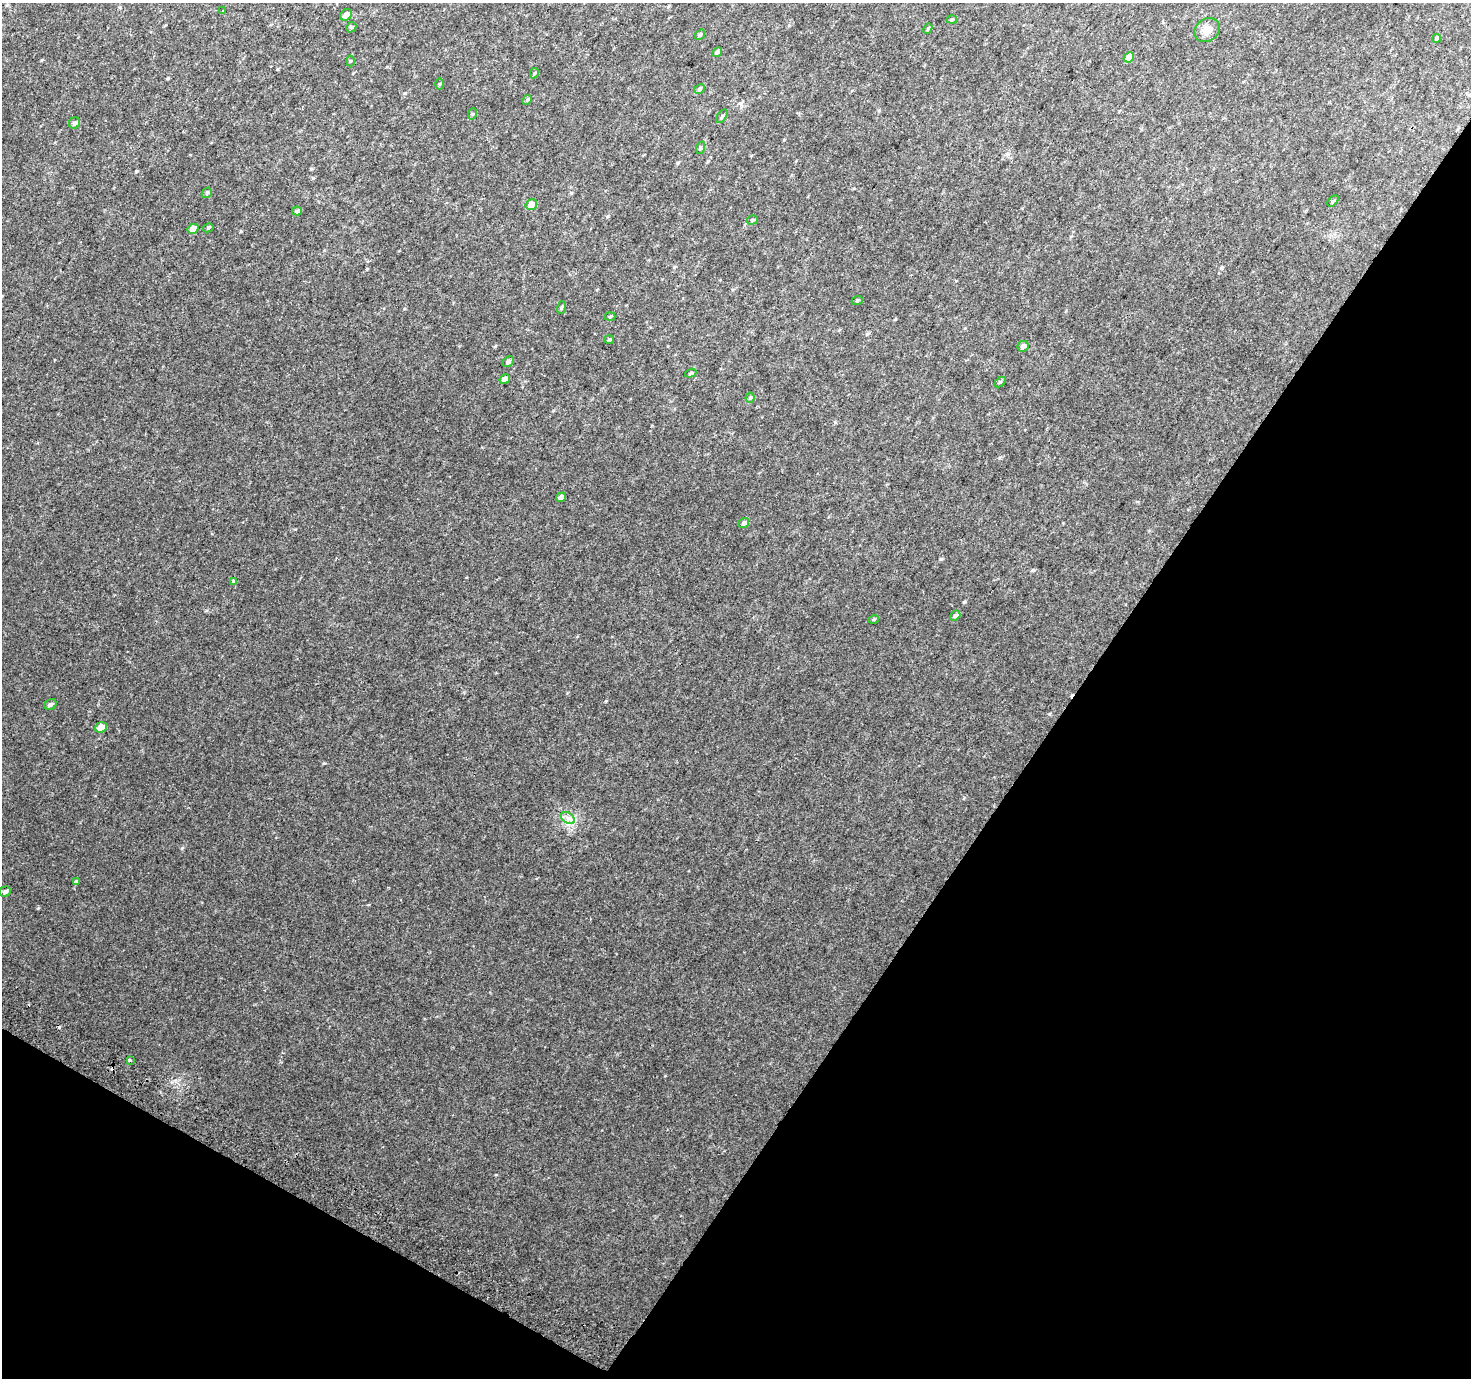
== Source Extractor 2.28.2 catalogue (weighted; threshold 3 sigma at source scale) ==
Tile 15 of 4 x 4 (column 3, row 4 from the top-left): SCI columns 2967-4435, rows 294-1669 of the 5928 x 6022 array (HDU 1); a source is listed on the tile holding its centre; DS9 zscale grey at full resolution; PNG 1473 x 1380 px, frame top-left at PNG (2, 3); each listed source drawn as its Kron ellipse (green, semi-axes under 4 px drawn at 4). Shown black and unused: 32% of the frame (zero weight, under 2 of 3 exposures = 2% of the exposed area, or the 3 px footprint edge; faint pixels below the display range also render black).
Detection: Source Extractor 2.28.2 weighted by HDU 2 'WHT'; one run over the whole footprint, this tile lists its part. Background 0.0434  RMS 0.012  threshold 0.0548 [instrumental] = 3 sigma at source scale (4.5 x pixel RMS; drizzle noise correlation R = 1.50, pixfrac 1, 0.0396/0.0396 arcsec/px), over >= 5 px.
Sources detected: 51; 4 cosmic-ray / hot-pixel residue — neither listed nor drawn; the other 47 listed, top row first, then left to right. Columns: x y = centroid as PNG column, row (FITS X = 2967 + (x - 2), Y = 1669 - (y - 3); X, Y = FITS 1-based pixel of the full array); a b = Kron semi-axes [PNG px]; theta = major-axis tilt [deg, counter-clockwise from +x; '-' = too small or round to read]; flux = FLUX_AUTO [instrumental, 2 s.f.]
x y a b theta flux
223 11 3 2 - 1.1
346 15 6 5 - 6.9
952 19 5 3 - 1.3
351 27 5 4 - 1.6
928 29 5 4 - 1.5
1207 30 13 11 38 11
700 35 6 4 53 1.6
1437 38 4 3 - 2
717 52 5 4 - 2.4
1129 57 5 4 - 12
350 61 5 3 - 1.2
534 73 5 4 - 1.3
440 84 5 3 - 1.2
699 89 6 4 29 2
527 100 5 4 - 1.3
472 114 6 4 70 1.4
722 116 7 3 55 1.8
75 123 6 5 - 2.4
700 148 6 4 72 1.6
207 193 6 4 44 1.5
1333 201 6 4 44 1.5
531 205 6 5 - 12
297 211 5 4 - 1.8
752 220 6 4 16 1.7
208 228 5 4 - 1.5
193 229 5 4 - 8.5
857 301 6 3 21 1.3
562 307 6 3 71 1.4
610 316 5 3 - 1.1
609 340 5 3 - 1.2
1023 346 6 5 - 3.6
508 362 6 4 40 2.7
691 373 6 4 18 1.6
505 379 5 4 - 5.4
1000 382 6 4 44 1.4
750 398 5 4 - 1.6
561 497 5 4 - 3.2
744 523 5 4 - 3.2
233 581 3 3 - 15
955 616 6 4 39 2.1
874 619 5 3 - 1.2
51 705 6 5 - 2.2
101 727 6 5 - 10
568 818 8 5 -34 4.2
76 881 4 4 - 1.1
5 891 6 5 - 2.5
130 1060 4 3 - 8.3
Unlisted compact peaks at least as high as the median listed source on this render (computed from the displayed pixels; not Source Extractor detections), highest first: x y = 182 848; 38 908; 941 559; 964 602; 136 171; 606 701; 324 763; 1033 570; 367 269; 241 231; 665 1076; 405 93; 496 1175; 313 178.